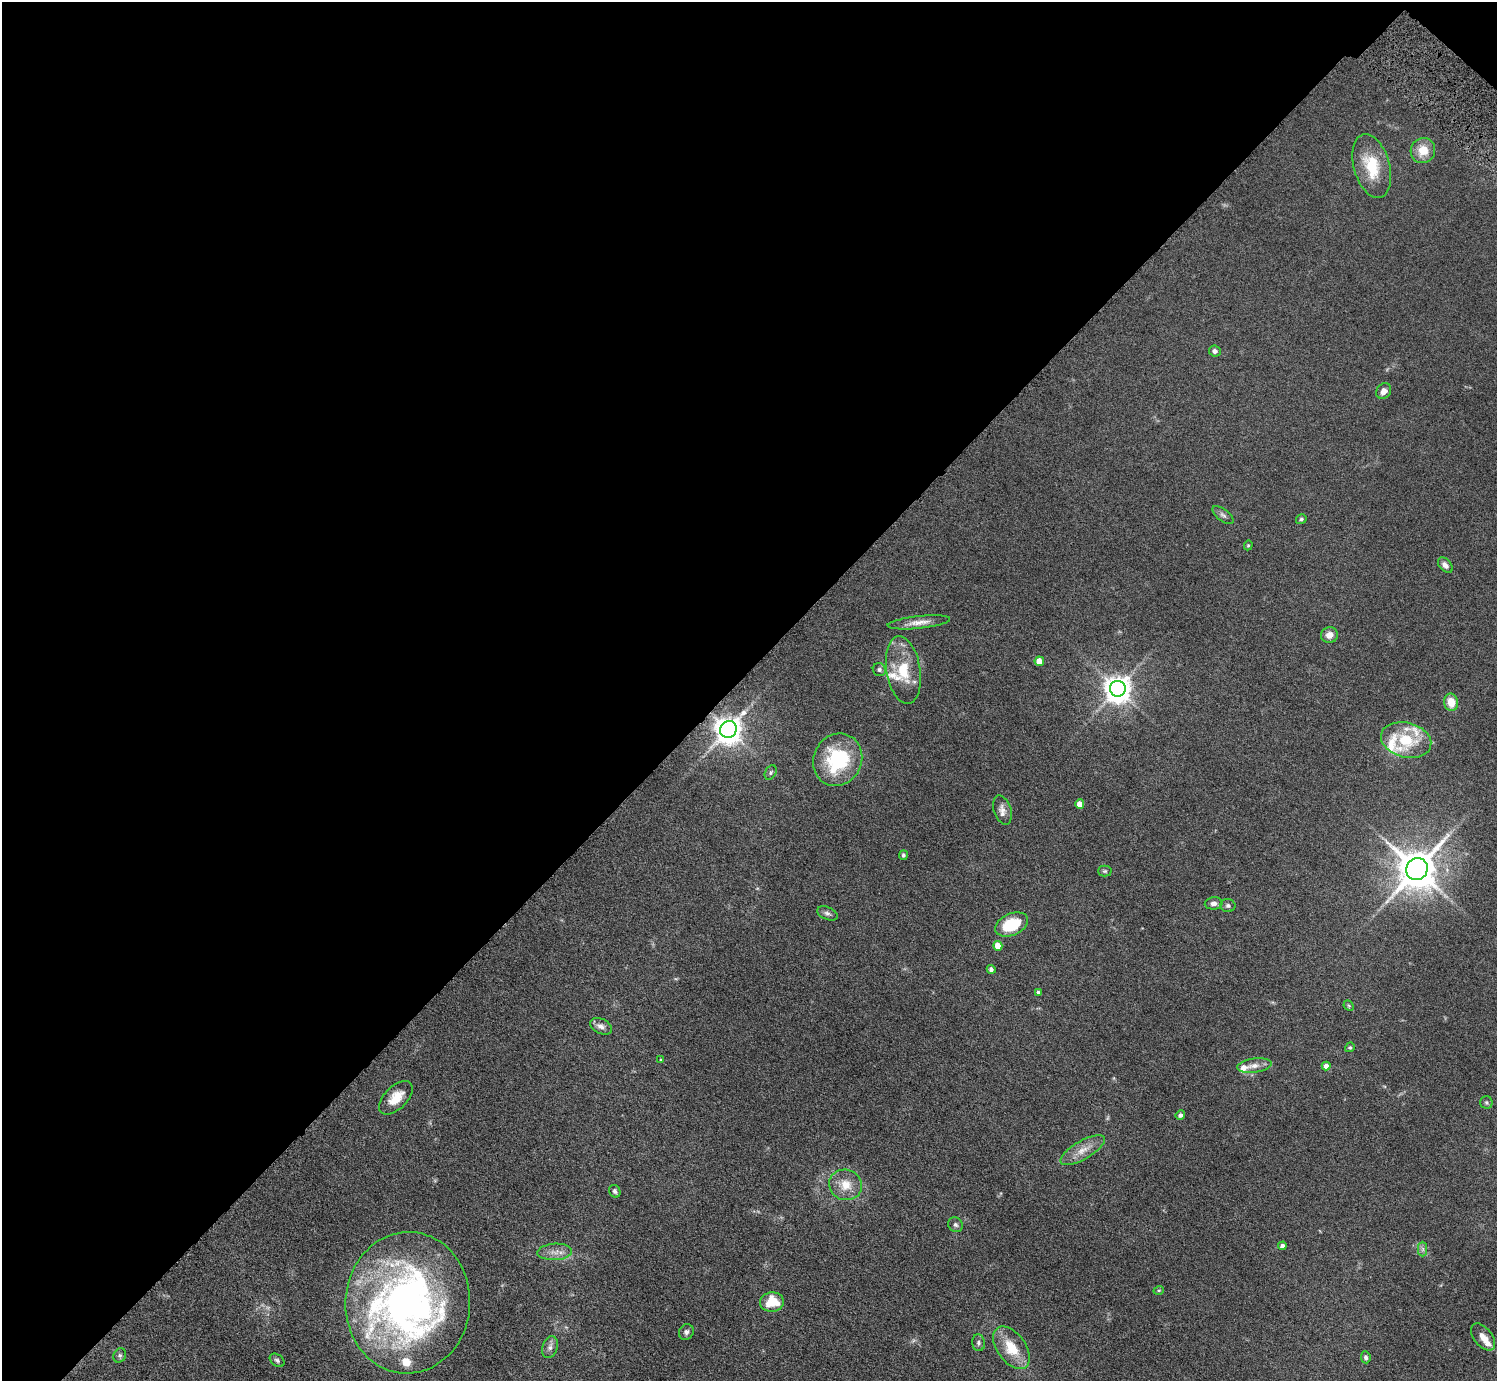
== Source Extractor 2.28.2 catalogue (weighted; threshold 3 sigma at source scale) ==
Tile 2 of 4 x 4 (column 2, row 1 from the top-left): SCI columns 1604-3098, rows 4500-5878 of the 6098 x 6100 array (HDU 1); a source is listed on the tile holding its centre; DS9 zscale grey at full resolution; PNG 1499 x 1383 px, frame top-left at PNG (2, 2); each listed source drawn as its Kron ellipse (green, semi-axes under 4 px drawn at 4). Shown black and unused: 49% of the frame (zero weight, under 6 of 11 exposures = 5% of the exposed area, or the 3 px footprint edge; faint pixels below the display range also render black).
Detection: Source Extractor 2.28.2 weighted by HDU 2 'WHT'; one run over the whole footprint, this tile lists its part. Background 0.103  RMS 0.006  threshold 0.0246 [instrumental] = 3 sigma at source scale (4.09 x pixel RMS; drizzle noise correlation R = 1.36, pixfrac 0.8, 0.05/0.05 arcsec/px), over >= 5 px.
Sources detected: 67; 1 too faint to see at this stretch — neither listed nor drawn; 8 inside a brighter listed object's ellipse — not listed separately; the other 58 listed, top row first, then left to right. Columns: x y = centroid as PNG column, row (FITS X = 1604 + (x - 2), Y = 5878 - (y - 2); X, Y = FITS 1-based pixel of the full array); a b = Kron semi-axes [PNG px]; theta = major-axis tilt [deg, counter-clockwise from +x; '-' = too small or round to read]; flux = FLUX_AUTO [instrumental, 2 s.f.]
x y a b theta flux
1423 150 13 12 - 8.7
1372 166 33 18 -74 20
1215 351 6 5 - 1.9
1384 391 8 7 - 3.3
1223 515 12 6 -38 1.7
1301 519 6 5 - 0.92
1248 545 5 4 - 0.67
1445 565 9 5 -47 2.6
919 622 31 6 6 5.3
1329 635 8 8 - 3.9
1039 661 5 4 - 6.4
879 670 7 6 - 1.4
903 670 34 17 -81 18
1118 689 8 8 - 660
1451 702 9 7 -79 7.3
728 729 9 8 - 670
1406 740 25 17 -14 23
838 760 27 24 62 40
771 772 8 5 61 1.1
1080 804 4 4 - 5.3
1003 810 15 8 -72 3.7
903 855 5 4 - 1.2
1417 869 11 10 - 1700
1105 871 7 5 -1 0.89
1214 903 9 6 5 2.2
1228 905 7 6 - 1.5
827 913 11 6 -23 1.8
1011 924 17 10 24 22
998 946 5 4 - 6.6
991 969 4 4 - 1.6
1038 992 3 3 - 0.92
1349 1006 6 4 -47 0.73
601 1026 12 7 -27 2.6
1350 1047 5 4 - 0.84
661 1060 4 4 - 0.7
1254 1066 17 7 7 4
1326 1066 4 4 - 3.9
396 1098 21 11 45 9.7
1486 1102 6 6 - 1
1180 1115 5 4 - 1.9
1083 1150 25 9 30 7.1
846 1185 17 15 -17 9.4
615 1191 6 5 - 1.4
955 1225 8 7 - 1.6
1282 1246 4 4 - 2.4
1423 1249 7 4 -90 1.5
555 1252 17 8 3 4.4
1159 1290 5 3 - 0.53
772 1302 12 10 5 12
408 1303 71 62 86 280
686 1332 8 7 - 1.8
1483 1337 16 9 -52 4.5
979 1343 8 6 -83 1.5
550 1347 11 7 73 2.3
1011 1348 24 14 -54 15
120 1355 7 6 - 1.3
1366 1357 6 5 - 1.4
277 1360 8 5 -37 1.2
Overlapping masked pixels (flux is a lower limit): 1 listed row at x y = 728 729